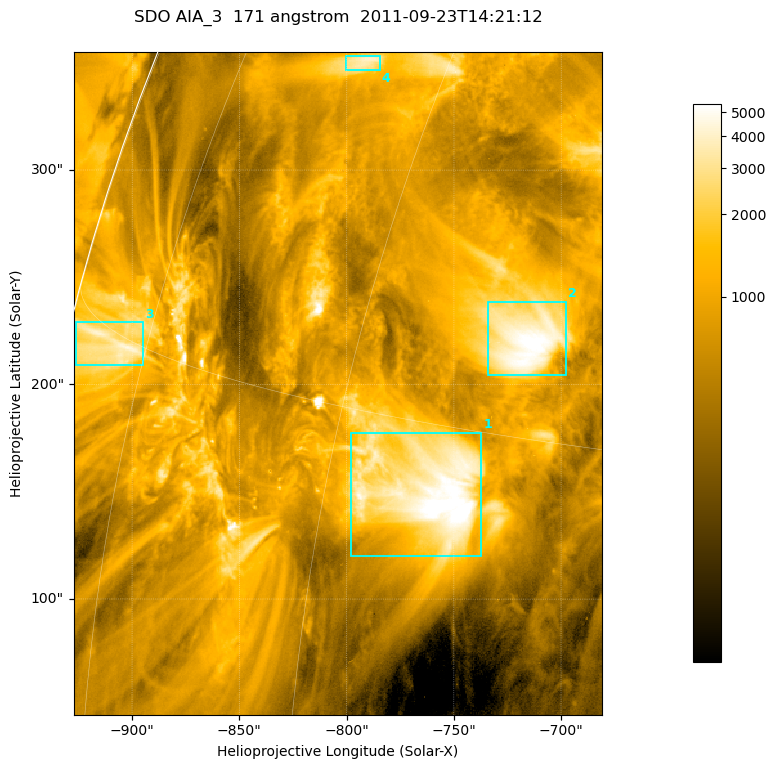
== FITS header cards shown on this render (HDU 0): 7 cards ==
TELESCOP= 'SDO     '           /
INSTRUME= 'AIA_3   '           /
WAVELNTH=                  171 /
WAVEUNIT= 'angstrom'           /
DATE-OBS= '2011-09-23T14:21:12.34' /
CTYPE1  = 'HPLN-TAN'           /
CTYPE2  = 'HPLT-TAN'           /

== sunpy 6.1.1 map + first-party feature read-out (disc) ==
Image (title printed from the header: SDO AIA_3  171 angstrom  2011-09-23T14:21:12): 411 x 515 px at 0.599 arcsec/px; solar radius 956 arcsec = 1595 px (partial field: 2.6% of the solar disc is inside the frame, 97% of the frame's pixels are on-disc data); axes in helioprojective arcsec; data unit not stated in the header (colour bar unlabelled)
Pointing: header CRPIX1/2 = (2051.64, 2049.57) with CRVAL1/2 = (0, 0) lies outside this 411 x 515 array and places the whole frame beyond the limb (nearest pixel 1.41 R_sun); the SolarSoft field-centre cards XCEN/YCEN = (-804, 200.5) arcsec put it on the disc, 1310 arcsec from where CRPIX/CRVAL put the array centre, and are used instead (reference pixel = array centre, CRVAL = XCEN/YCEN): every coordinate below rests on XCEN/YCEN
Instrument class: DISC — disc imager (sunpy class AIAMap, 171 A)
Bright regions (active regions / flare kernels): reference = the on-disc median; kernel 3 px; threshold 5 sigma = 2123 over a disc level ~749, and >= 1.15x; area >= 211 px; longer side >= 5 px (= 3 arcsec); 4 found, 4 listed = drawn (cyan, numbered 1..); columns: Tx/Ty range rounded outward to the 2 arcsec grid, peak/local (2 s.f.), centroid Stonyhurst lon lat
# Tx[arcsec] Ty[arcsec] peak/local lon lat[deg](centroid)
1 -798..-736 120..178 8.9 -55 +13
2 -734..-696 204..240 8.1 -52 +18
3 -926..-894 208..230 5.9 -79 +15
4 -800..-784 346..354 5.2 -65 +24
Off-limb structures (1.02-1.3 R_sun): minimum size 105 px: none found